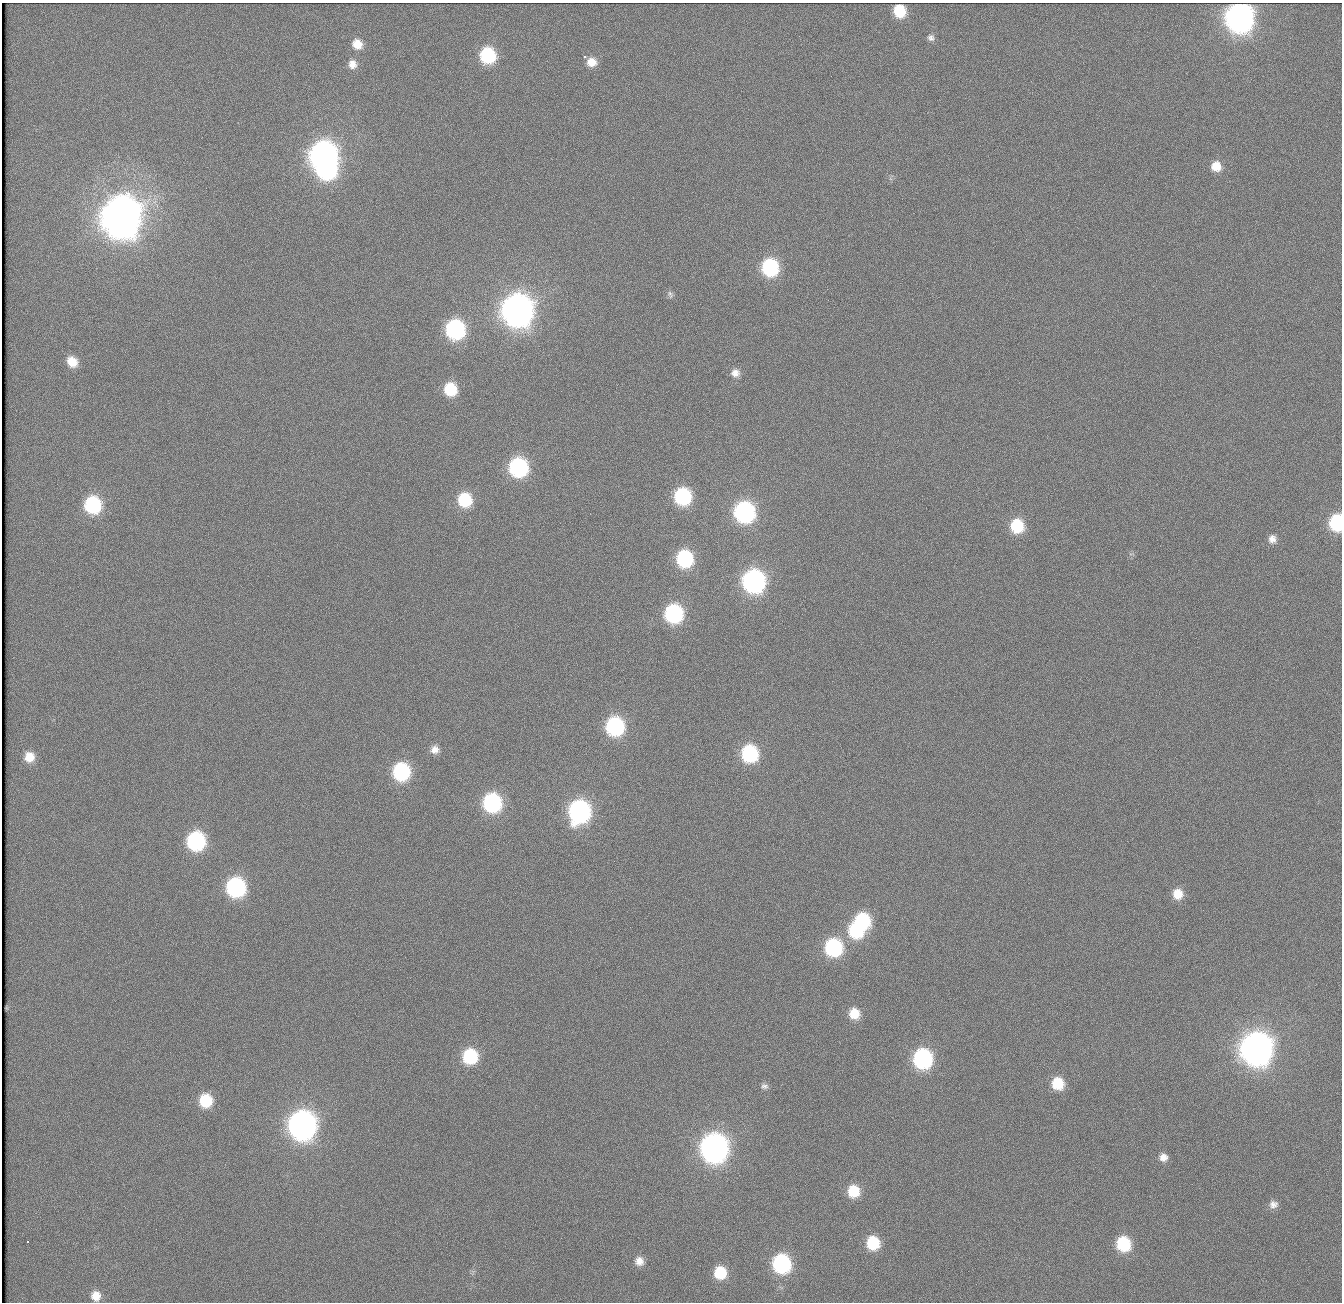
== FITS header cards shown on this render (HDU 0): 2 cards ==
NAXIS1  =                 1340          /
NAXIS2  =                 1300          /

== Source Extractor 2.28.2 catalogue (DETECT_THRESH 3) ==
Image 1340 x 1300 px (HDU 0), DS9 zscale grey, 1 PNG px = 1 image px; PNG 1344 x 1304 px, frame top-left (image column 1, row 1300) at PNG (2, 3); no overlay
Background 108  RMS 2.5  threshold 7.47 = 3 sigma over >= 5 px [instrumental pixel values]
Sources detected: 62; all 62 listed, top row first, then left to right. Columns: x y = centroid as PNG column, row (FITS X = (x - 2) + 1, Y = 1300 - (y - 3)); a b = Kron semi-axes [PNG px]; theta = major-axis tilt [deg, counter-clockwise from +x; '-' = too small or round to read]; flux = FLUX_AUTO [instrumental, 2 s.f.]
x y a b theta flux
900 11 10 9 - 7300
1239 17 14 13 - 180000
931 38 10 9 - 840
357 44 13 11 -46 2900
488 55 12 11 - 17000
585 57 3 3 - 550
591 62 13 11 -7 2500
352 64 11 11 - 1700
323 155 14 13 - 180000
1216 166 11 11 - 3100
327 170 12 12 - 36000
121 216 16 15 - 710000
770 267 12 12 - 23000
670 294 12 7 -60 730
517 310 14 13 - 290000
455 329 12 11 - 38000
72 362 15 12 -45 3300
735 373 13 12 - 1800
450 389 13 12 - 8100
518 467 12 12 - 34000
683 496 13 12 - 23000
465 500 13 12 - 11000
93 505 13 12 - 21000
744 512 13 12 - 51000
1337 523 11 9 -89 19000
1017 526 13 12 - 9000
1272 539 12 11 - 1400
685 559 12 11 - 21000
754 581 13 12 - 73000
674 613 12 12 - 31000
615 726 12 12 - 32000
435 750 12 12 - 1600
750 753 13 12 - 21000
29 757 11 11 - 3000
401 772 12 12 - 24000
492 803 12 12 - 32000
579 811 14 12 80 63000
196 841 12 12 - 30000
236 887 12 12 - 37000
1178 894 11 10 - 3000
862 921 12 11 - 17000
856 930 13 12 - 14000
833 947 12 12 - 25000
854 1014 12 11 - 3700
1257 1049 15 14 - 300000
470 1056 12 11 - 13000
923 1059 12 11 - 38000
1058 1083 12 11 - 5400
764 1086 10 7 10 660
206 1101 11 11 - 7500
302 1125 14 13 - 180000
714 1148 14 13 - 180000
1163 1157 9 9 - 1300
853 1191 12 11 - 5600
1273 1204 10 9 - 1000
27 1242 3 2 - 460
873 1243 12 11 - 7600
1123 1244 12 11 - 11000
639 1261 10 10 - 1400
781 1264 13 12 - 30000
720 1273 12 12 - 6700
96 1296 10 9 - 2100
At the frame edge (FLAGS 8, measured only in part): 1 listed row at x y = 1337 523